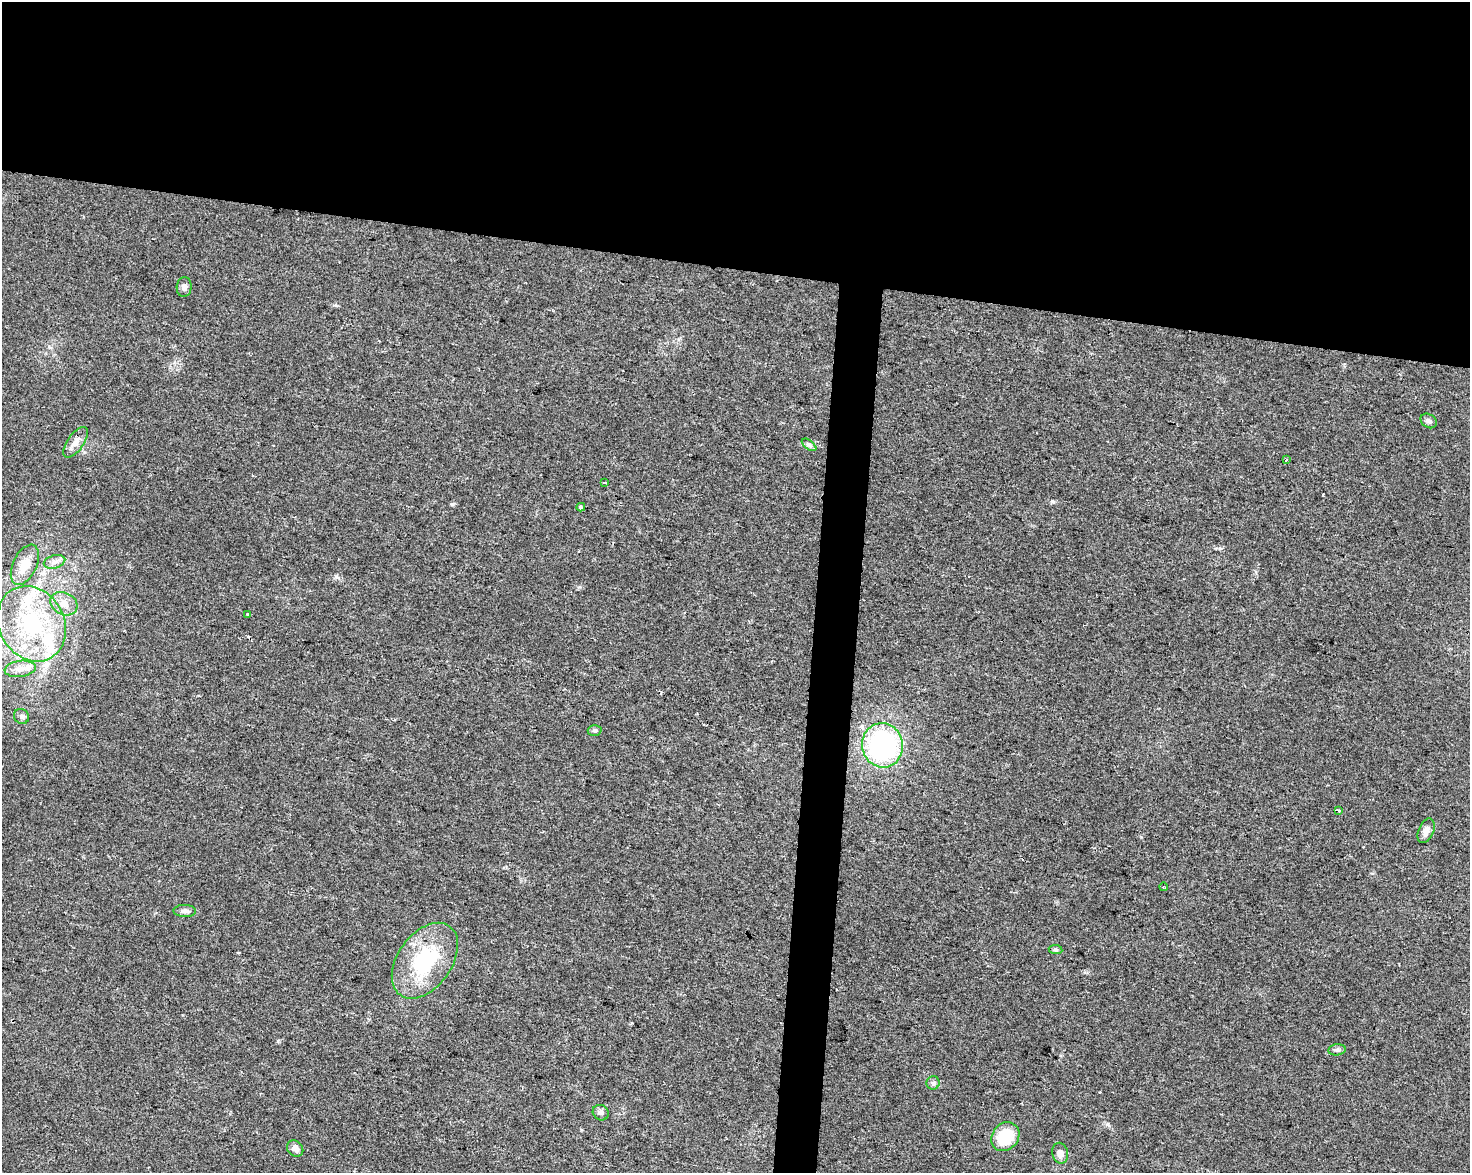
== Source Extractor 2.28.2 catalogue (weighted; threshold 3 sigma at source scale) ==
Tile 2 of 3 x 4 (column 2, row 1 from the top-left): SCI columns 1753-3220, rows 3514-4684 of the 4915 x 4692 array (HDU 1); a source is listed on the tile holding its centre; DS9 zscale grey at full resolution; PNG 1472 x 1175 px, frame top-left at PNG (2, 2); each listed source drawn as its Kron ellipse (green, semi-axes under 4 px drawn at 4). Shown black and unused: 25% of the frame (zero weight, under 2 of 3 exposures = <1% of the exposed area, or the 3 px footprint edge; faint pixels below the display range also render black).
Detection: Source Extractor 2.28.2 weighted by HDU 2 'WHT'; one run over the whole footprint, this tile lists its part. Background 0.0211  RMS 0.0045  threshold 0.0201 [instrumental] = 3 sigma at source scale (4.5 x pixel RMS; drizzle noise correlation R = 1.50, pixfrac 1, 0.0396/0.0396 arcsec/px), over >= 5 px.
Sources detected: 37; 5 cosmic-ray / hot-pixel residue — neither listed nor drawn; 4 inside a brighter listed object's ellipse — not listed separately; the other 28 listed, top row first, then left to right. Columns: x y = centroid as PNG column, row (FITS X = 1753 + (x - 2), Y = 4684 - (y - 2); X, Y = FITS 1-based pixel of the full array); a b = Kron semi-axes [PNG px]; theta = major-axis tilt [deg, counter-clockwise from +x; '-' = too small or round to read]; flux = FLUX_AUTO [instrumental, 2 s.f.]
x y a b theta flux
184 287 10 7 84 2
1429 421 8 6 -36 1.5
75 442 18 8 54 3.3
809 445 8 4 -37 1.1
1286 460 3 3 - 0.72
605 483 3 3 - 1.8
581 507 4 3 - 2
55 562 11 6 17 2.1
25 565 21 12 65 8.1
64 604 14 11 -28 4.8
247 614 3 3 - 0.67
32 624 39 32 -60 49
20 669 15 8 7 3.8
21 716 8 7 - 1.2
595 730 7 5 -1 0.87
882 745 22 20 -79 69
1339 811 3 3 - 1.3
1426 831 13 7 68 3
1164 887 4 2 - 0.48
185 911 11 6 -1 1.9
1056 950 7 4 -6 0.87
425 961 42 27 54 39
1337 1050 9 5 7 1.2
933 1083 7 6 - 1.2
601 1113 8 7 - 1.3
1005 1137 15 13 47 17
295 1149 9 7 -44 2.8
1060 1153 10 8 -78 2.3
Unlisted compact peaks at least as high as the median listed source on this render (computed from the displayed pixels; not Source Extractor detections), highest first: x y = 452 504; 579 587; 278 1041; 1052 501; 1220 548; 336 576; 1108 1124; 336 305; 1141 837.